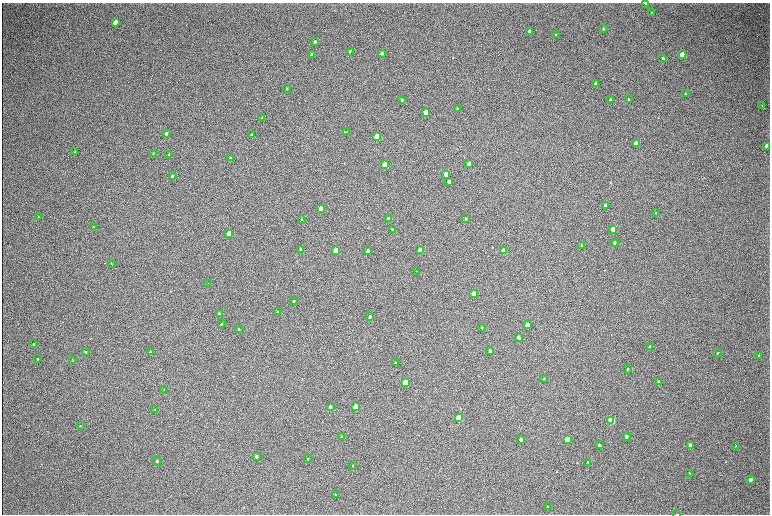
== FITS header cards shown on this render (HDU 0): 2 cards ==
NAXIS1  =                 1536 / length of data axis 1
NAXIS2  =                 1024 / length of data axis 2

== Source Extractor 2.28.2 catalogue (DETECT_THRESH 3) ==
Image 1536 x 1024 px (HDU 0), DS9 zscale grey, zoomed out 1/2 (1 PNG px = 2 x 2 image px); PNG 772 x 516 px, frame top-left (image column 1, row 1023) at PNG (2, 3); each listed source drawn as its Kron ellipse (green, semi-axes under 4 px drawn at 4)
Background 314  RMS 23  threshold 69.1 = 3 sigma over >= 5 px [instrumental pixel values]
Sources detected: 108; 2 cannot appear on this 1/2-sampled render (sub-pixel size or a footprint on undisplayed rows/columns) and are neither listed nor drawn; the other 106 listed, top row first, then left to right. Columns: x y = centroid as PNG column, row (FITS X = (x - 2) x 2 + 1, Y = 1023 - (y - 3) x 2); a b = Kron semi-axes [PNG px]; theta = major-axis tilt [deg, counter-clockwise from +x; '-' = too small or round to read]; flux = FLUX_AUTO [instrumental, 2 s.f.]
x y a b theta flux
646 4 2 1 - 3500
652 13 3 3 - 2700
115 22 4 3 - 47000
603 29 3 2 - 4000
529 31 3 3 - 17000
556 35 3 3 - 4800
315 42 3 3 - 5700
350 51 3 2 - 4200
382 53 3 3 - 12000
311 55 4 3 - 4000
682 55 4 3 - 74000
663 58 3 3 - 3700
596 84 3 3 - 20000
287 88 3 2 - 2500
685 94 4 2 - 4600
628 99 3 2 - 3800
402 100 3 2 - 5300
610 100 4 3 - 6200
762 106 3 2 - 2400
457 108 4 3 - 3700
426 113 3 3 - 150000
262 118 4 2 - 3400
347 131 3 2 - 1600
166 133 3 2 - 8200
251 135 3 2 - 6600
377 136 3 3 - 230000
636 143 4 3 - 92000
767 146 4 3 - 31000
75 152 4 2 - 2600
153 153 3 2 - 1800
169 155 3 2 - 4900
230 158 3 2 - 4900
469 164 3 3 - 39000
385 165 3 3 - 130000
446 174 3 3 - 71000
172 176 3 2 - 6800
449 181 3 3 - 20000
606 205 3 3 - 24000
320 208 3 3 - 75000
655 212 3 2 - 1800
38 216 3 2 - 2400
466 218 3 3 - 4400
302 219 4 2 - 3100
389 219 3 3 - 68000
93 226 3 2 - 2100
392 229 2 2 - 5000
613 229 4 3 - 72000
229 233 3 3 - 62000
614 243 4 3 - 8200
581 245 4 3 - 3200
301 249 3 3 - 14000
336 250 3 3 - 200000
420 250 3 3 - 76000
368 251 3 3 - 15000
503 251 3 3 - 94000
111 263 2 2 - 3600
416 271 2 1 - 1200
208 283 2 1 - 1100
473 293 3 3 - 92000
294 301 3 2 - 4700
278 312 3 3 - 9800
219 314 3 3 - 13000
370 317 3 3 - 10000
221 324 3 3 - 3500
527 325 3 3 - 45000
482 327 3 2 - 2600
239 329 3 3 - 3100
518 337 3 3 - 18000
33 344 3 3 - 3200
650 347 4 3 - 7600
490 351 3 3 - 8200
86 352 3 3 - 4100
150 352 3 2 - 3100
717 353 4 3 - 3200
758 356 4 2 - 3000
38 358 3 3 - 2900
72 359 3 2 - 2000
395 363 3 3 - 4200
627 369 5 2 - 3500
544 378 3 2 - 2000
659 381 4 3 - 3100
405 382 4 3 - 240000
164 390 3 2 - 1800
330 406 4 3 - 5700
356 407 4 3 - 150000
155 410 3 1 - 1400
459 418 4 3 - 340000
611 420 4 3 - 230000
80 426 3 2 - 2400
341 436 3 3 - 3900
626 437 4 3 - 9000
521 439 3 3 - 14000
567 439 4 3 - 170000
599 445 3 3 - 6400
690 445 4 3 - 33000
736 446 3 2 - 2600
256 456 3 3 - 11000
308 458 3 2 - 1800
157 461 4 4 - 6100
587 462 3 3 - 3600
353 465 3 2 - 2600
689 473 3 2 - 2400
750 480 4 3 - 17000
335 495 3 2 - 2500
548 506 3 3 - 2400
677 514 3 1 - 2200
At the frame edge (FLAGS 8, measured only in part): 1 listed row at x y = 677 514
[2 sub-pixel or undisplayed-footprint detections neither listed nor drawn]